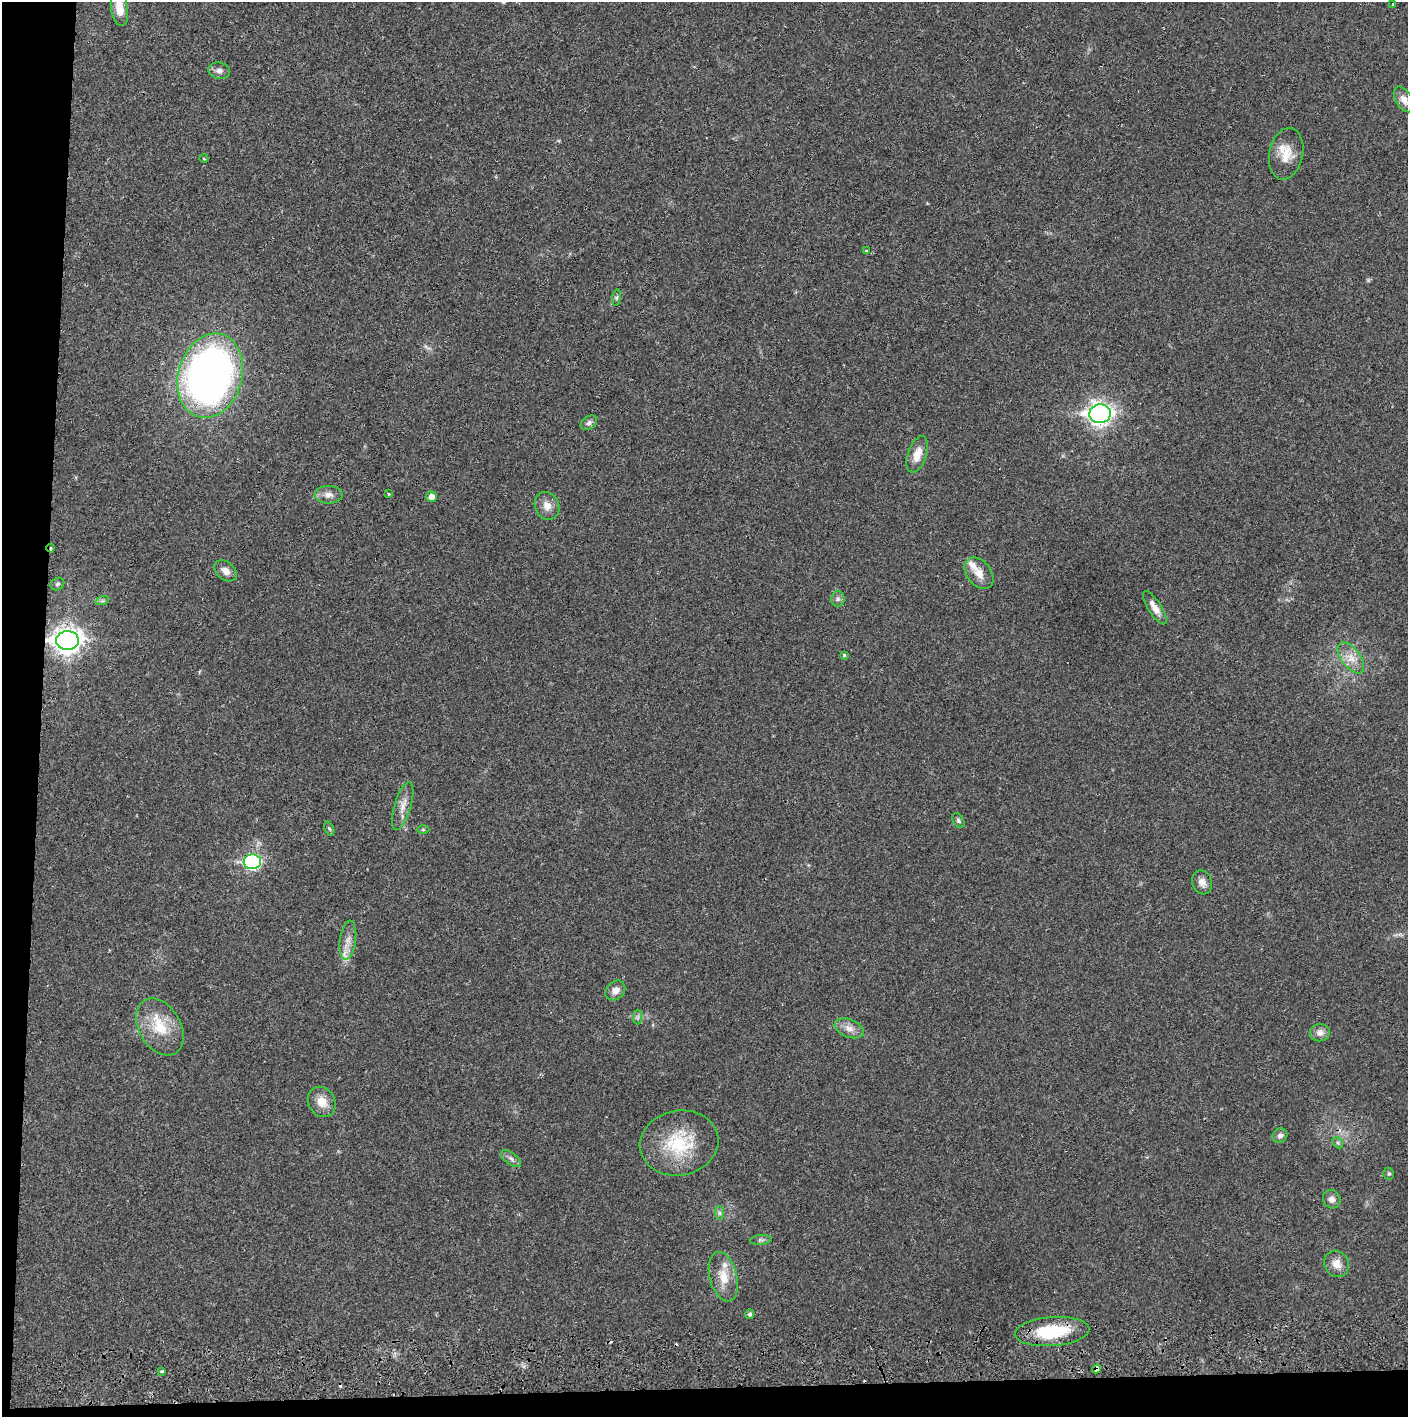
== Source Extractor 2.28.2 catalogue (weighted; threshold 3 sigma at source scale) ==
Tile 7 of 3 x 3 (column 1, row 3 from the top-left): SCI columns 4-1409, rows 56-1470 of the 4228 x 4359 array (HDU 1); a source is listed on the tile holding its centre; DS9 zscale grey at full resolution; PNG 1410 x 1419 px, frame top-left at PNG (2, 2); each listed source drawn as its Kron ellipse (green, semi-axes under 4 px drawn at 4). Shown black and unused: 5% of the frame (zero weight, under 2 of 3 exposures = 3% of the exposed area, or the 3 px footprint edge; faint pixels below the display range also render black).
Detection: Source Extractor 2.28.2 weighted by HDU 2 'WHT'; one run over the whole footprint, this tile lists its part. Background 0.0214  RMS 0.0035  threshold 0.0156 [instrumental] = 3 sigma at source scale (4.5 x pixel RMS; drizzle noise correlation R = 1.50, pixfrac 1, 0.05/0.05 arcsec/px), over >= 5 px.
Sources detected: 60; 2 too faint to see at this stretch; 2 cosmic-ray / hot-pixel residue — neither listed nor drawn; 3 inside a brighter listed object's ellipse — not listed separately; the other 53 listed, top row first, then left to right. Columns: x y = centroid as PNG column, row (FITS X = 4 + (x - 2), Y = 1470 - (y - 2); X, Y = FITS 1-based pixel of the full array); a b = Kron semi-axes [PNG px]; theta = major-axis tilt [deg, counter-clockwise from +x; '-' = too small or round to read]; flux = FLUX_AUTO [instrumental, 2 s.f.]
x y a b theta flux
1393 4 3 3 - 0.65
119 8 18 8 -81 6
219 71 11 8 -10 1.6
1404 99 14 8 -59 2.6
1286 154 26 16 78 7
204 159 4 3 - 0.3
867 251 4 3 - 0.81
617 298 8 4 81 0.59
210 376 43 32 74 220
1100 414 11 9 8 200
589 423 9 6 36 0.97
917 454 19 9 71 4.5
389 494 4 3 - 0.83
329 495 14 9 0 2.4
432 497 5 5 - 2.5
547 506 14 12 -66 3.3
51 548 4 3 - 0.41
226 571 13 9 -39 2.4
979 573 18 12 -52 4
57 584 7 6 - 0.72
838 599 8 6 89 1.1
102 601 7 4 18 0.62
1155 608 19 6 -57 3.1
67 640 11 9 1 320
844 655 3 3 - 0.68
1351 658 18 9 -53 4.1
403 806 25 8 73 3.5
958 820 8 5 -61 0.79
329 829 7 4 -69 0.53
423 829 6 4 -1 0.44
252 862 8 7 - 62
1202 882 12 9 -72 2.3
348 940 19 8 82 3.1
615 990 11 9 44 2.5
638 1017 7 4 89 0.72
160 1027 30 21 -59 12
849 1028 15 9 -22 2.9
1320 1033 10 8 8 2.3
322 1102 16 13 -57 4.6
1280 1136 8 7 - 1.3
679 1143 40 32 11 21
1338 1143 6 4 -47 0.6
511 1159 11 6 -37 1.3
1389 1174 6 5 - 0.66
1332 1199 9 8 - 1.7
719 1213 7 4 -89 0.68
761 1240 11 5 6 0.84
1337 1264 14 12 -60 3.5
723 1277 25 13 -76 6.9
750 1314 5 4 - 0.83
1052 1331 37 14 4 19
1097 1369 4 4 - 2.5
162 1371 3 3 - 0.72
Overlapping masked pixels (flux is a lower limit): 4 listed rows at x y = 51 548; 67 640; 1052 1331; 1097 1369
Isophote crosses this tile's border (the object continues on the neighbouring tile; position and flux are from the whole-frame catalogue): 1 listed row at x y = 119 8